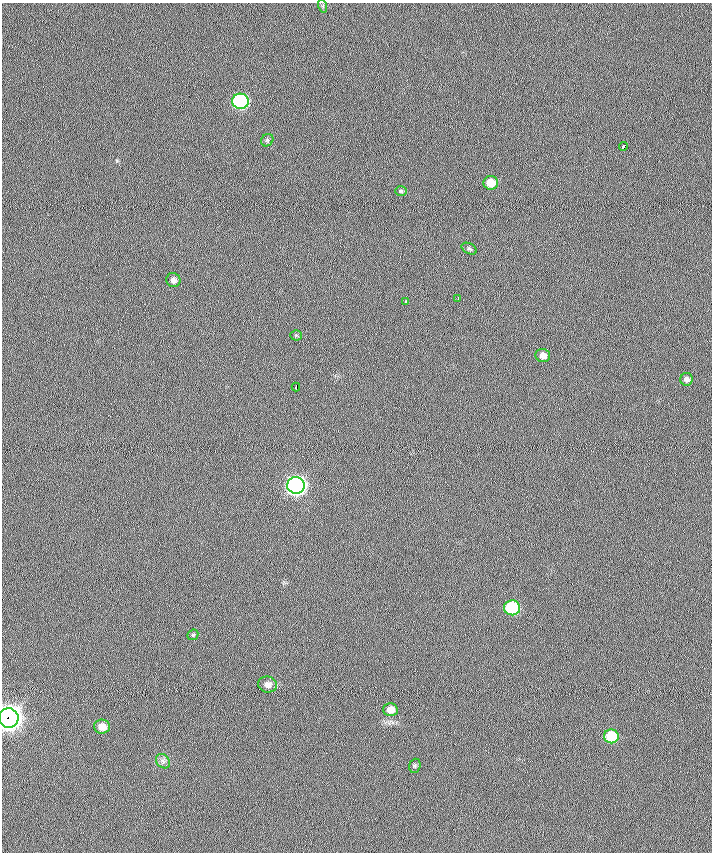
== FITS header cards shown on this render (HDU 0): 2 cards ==
NAXIS1  =                  710 /
NAXIS2  =                  850 /

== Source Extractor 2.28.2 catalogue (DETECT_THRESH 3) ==
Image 710 x 850 px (HDU 0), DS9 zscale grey, 1 PNG px = 1 image px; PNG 714 x 854 px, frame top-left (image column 1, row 850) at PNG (2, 3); each listed source drawn as its Kron ellipse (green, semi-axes under 4 px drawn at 4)
Background -0.0683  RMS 6.1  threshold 18.3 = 3 sigma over >= 5 px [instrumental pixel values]
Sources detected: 24; all 24 listed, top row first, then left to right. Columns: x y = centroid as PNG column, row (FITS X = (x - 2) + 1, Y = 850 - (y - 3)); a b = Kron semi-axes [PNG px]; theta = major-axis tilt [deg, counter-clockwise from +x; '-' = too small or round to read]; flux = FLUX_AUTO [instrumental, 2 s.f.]
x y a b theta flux
323 6 6 4 -72 560
240 101 8 7 - 86000
267 140 7 5 47 800
623 146 4 3 - 3600
491 183 7 7 - 5900
401 191 6 5 - 580
469 249 8 5 -28 750
173 280 7 7 - 1800
458 299 4 2 - 1800
406 302 3 3 - 1500
296 335 5 5 - 550
543 356 7 6 - 2300
687 379 6 6 - 1400
296 387 4 2 - 2100
296 485 9 8 - 270000
512 608 8 7 - 43000
193 635 6 5 - 670
267 685 9 8 - 2600
390 710 7 6 - 3700
9 718 10 9 - 650000
102 727 8 7 - 4800
611 736 7 7 - 19000
163 761 8 6 -47 1400
415 766 7 5 71 660
At the frame edge (FLAGS 8, measured only in part): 1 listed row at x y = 9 718